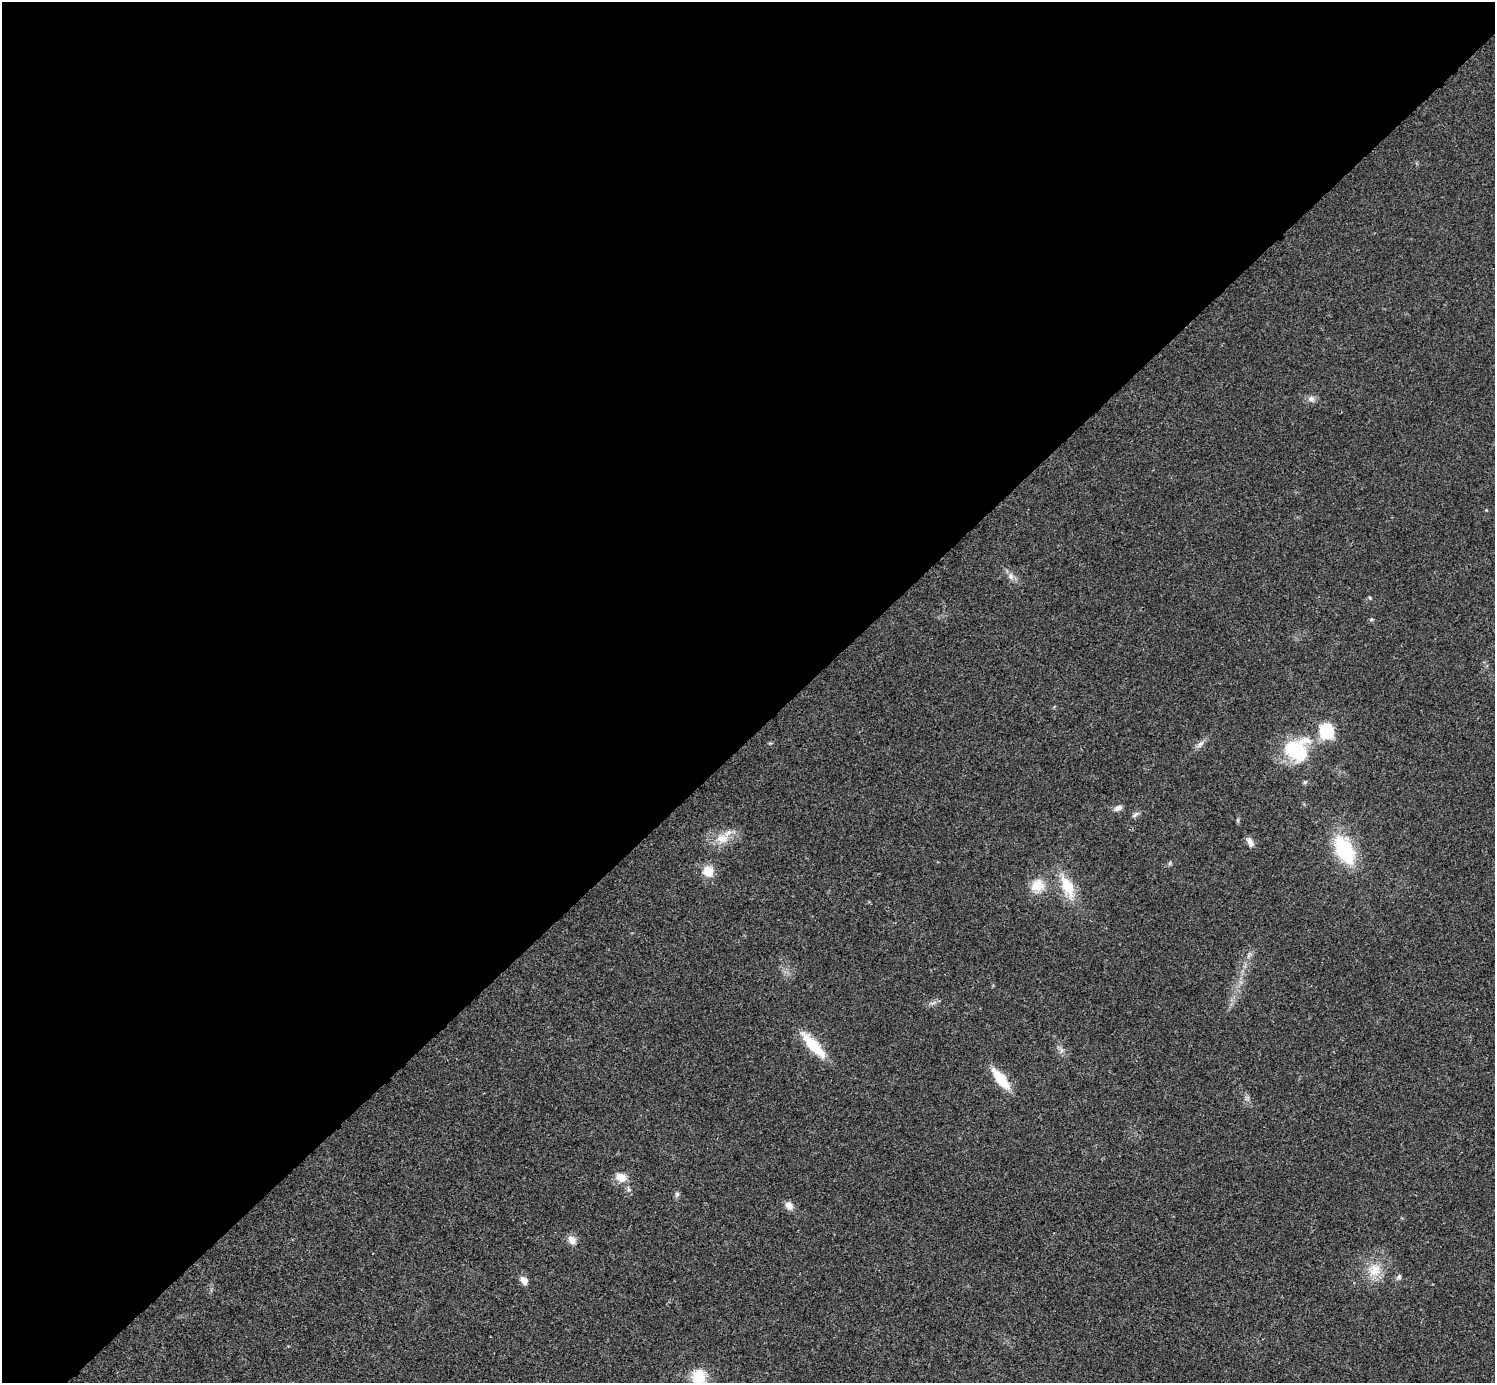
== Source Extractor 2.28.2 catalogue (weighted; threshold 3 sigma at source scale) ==
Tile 2 of 4 x 4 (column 2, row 1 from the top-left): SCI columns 1501-2993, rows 4444-5824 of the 5983 x 5983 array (HDU 1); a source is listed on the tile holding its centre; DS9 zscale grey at full resolution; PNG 1497 x 1385 px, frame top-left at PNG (2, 2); no overlay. Shown black and unused: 53% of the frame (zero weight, under 3 of 4 exposures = <1% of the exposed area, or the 3 px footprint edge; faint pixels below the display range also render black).
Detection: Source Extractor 2.28.2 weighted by HDU 2 'WHT'; one run over the whole footprint, this tile lists its part. Background 0.0192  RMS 0.004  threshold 0.0179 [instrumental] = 3 sigma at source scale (4.5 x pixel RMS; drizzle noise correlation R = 1.50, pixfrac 1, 0.05/0.05 arcsec/px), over >= 5 px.
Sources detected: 26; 1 inside a brighter object's white glare — not listed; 1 inside a brighter listed object's ellipse — not listed separately; the other 24 listed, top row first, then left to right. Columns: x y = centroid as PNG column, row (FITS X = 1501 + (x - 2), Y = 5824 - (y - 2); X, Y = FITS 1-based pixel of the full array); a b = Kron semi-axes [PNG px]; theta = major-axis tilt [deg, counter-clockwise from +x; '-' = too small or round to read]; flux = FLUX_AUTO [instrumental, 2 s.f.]
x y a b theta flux
1311 399 9 7 23 1.6
1011 576 9 6 -61 1.6
1327 731 9 8 - 28
1200 744 10 5 35 1.4
1297 750 35 28 70 20
1118 808 11 6 24 1.6
1135 814 11 4 40 0.95
722 838 17 12 -2 5.7
1250 842 12 7 -59 2
1344 850 34 18 -62 25
708 871 11 10 - 6.2
1037 886 19 15 17 6.8
1067 887 28 14 -65 11
813 1045 34 10 -47 13
1061 1050 7 4 -72 1
1001 1079 26 9 -51 12
621 1177 11 9 -24 4.6
677 1194 6 6 - 0.81
789 1206 11 8 -44 2.6
572 1240 11 9 -56 2.7
1375 1270 19 16 66 7.3
1399 1277 8 5 42 0.89
524 1280 10 7 -54 2.6
699 1377 18 16 -84 9.5
Isophote crosses this tile's border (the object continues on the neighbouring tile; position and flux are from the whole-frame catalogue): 1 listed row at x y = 699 1377